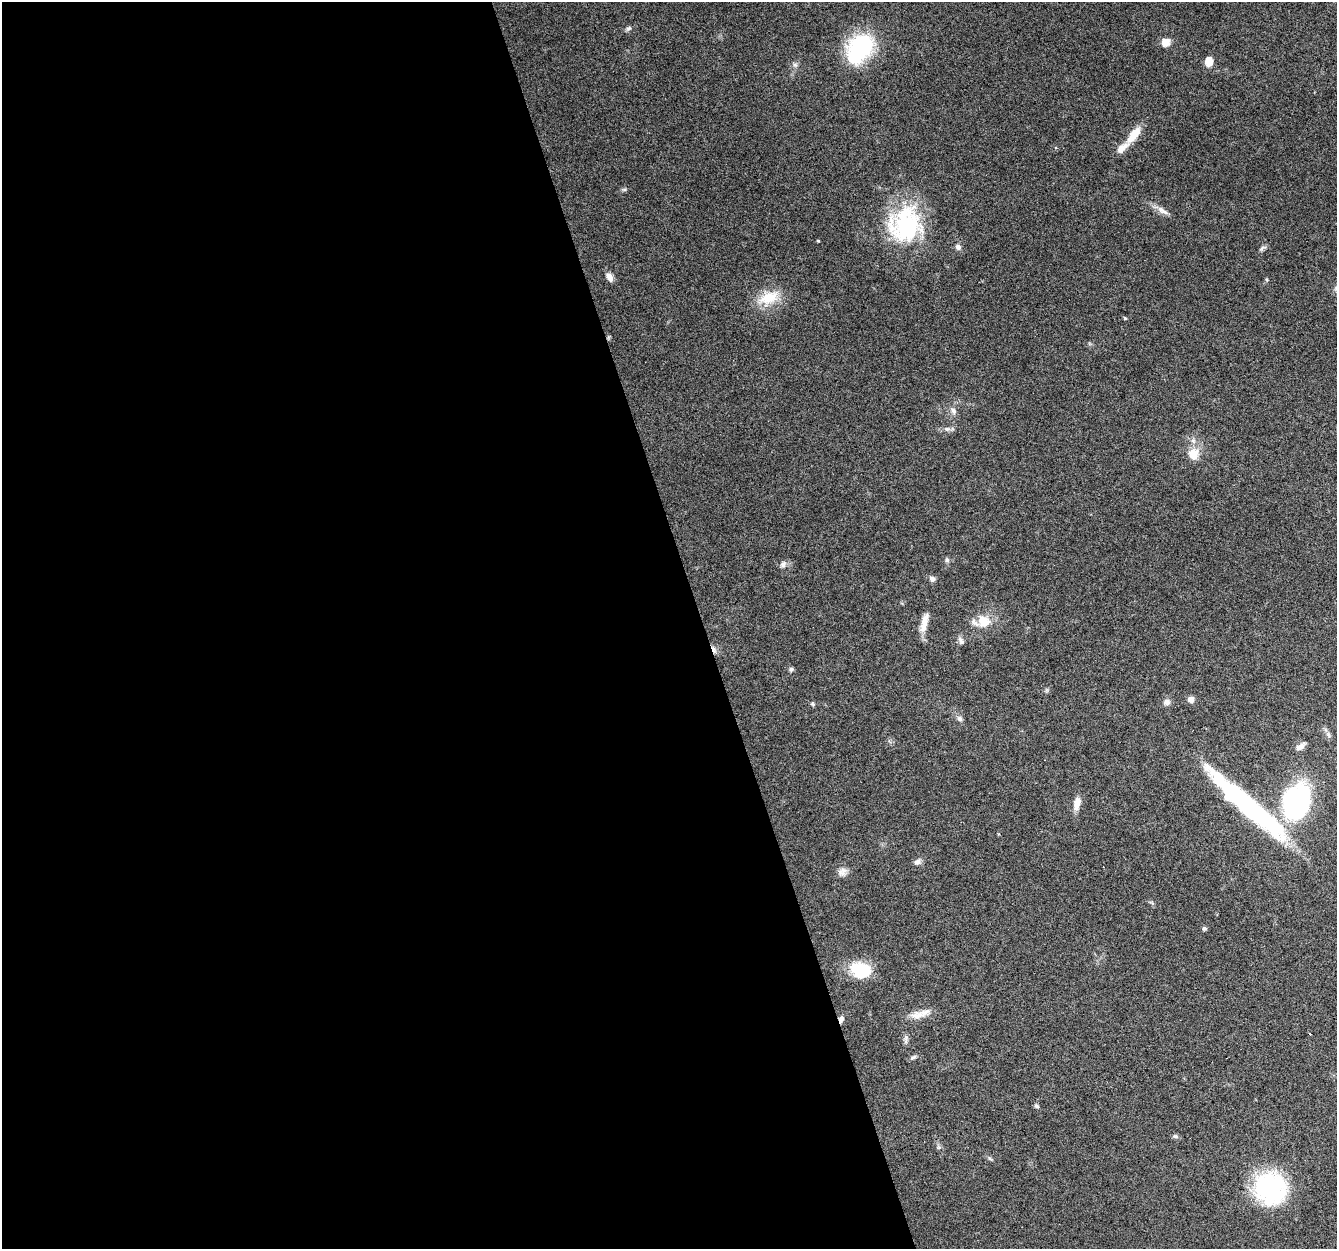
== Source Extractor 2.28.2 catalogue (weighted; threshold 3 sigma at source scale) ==
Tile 9 of 4 x 4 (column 1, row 3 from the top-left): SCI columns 1-1335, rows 1306-2552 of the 5340 x 5160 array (HDU 1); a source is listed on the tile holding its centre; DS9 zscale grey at full resolution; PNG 1339 x 1251 px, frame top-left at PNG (2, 2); no overlay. Shown black and unused: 53% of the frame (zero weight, under 4 of 8 exposures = <1% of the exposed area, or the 3 px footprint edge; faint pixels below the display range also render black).
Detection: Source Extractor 2.28.2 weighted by HDU 2 'WHT'; one run over the whole footprint, this tile lists its part. Background 0.0853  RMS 0.0039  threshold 0.0161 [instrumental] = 3 sigma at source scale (4.09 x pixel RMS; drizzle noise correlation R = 1.36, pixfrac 0.8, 0.0396/0.0396 arcsec/px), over >= 5 px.
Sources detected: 54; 3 inside a brighter object's white glare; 2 cosmic-ray / hot-pixel residue — not listed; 2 inside a brighter listed object's ellipse — not listed separately; the other 47 listed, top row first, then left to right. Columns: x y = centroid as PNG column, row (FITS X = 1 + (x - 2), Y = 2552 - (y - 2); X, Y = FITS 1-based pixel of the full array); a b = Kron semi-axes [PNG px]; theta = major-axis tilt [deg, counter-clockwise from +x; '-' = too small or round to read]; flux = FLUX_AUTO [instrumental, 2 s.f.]
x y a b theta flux
628 28 8 5 46 0.79
1166 42 9 8 - 4
860 48 27 19 53 48
1209 61 9 7 -85 4.6
795 65 6 6 - 1
1134 134 22 9 53 6.7
624 189 7 4 1 0.6
1162 211 20 7 -32 2.6
906 225 43 38 64 42
818 241 5 3 - 0.3
958 247 8 6 -67 1.5
1262 248 12 4 33 0.92
609 277 10 6 -64 2.6
769 298 31 17 23 10
1125 318 5 4 - 0.41
953 411 11 7 -61 1.6
947 429 9 6 -9 1.3
1193 454 17 16 - 5.8
947 560 7 6 - 0.85
783 564 10 8 56 1.5
932 579 7 6 - 1.5
984 622 19 17 -48 7.1
924 623 26 7 76 4.4
961 641 11 6 -55 1.2
791 669 6 5 - 0.7
1191 699 6 6 - 2.5
1167 702 9 8 - 1.6
813 704 5 5 - 0.54
960 719 8 7 - 1.2
1328 735 9 5 -70 1
1301 746 16 7 38 2
1295 800 37 33 80 48
1077 803 15 8 77 3.7
1247 805 94 17 -41 72
917 862 10 7 18 1.5
843 872 13 10 58 2.4
1204 928 5 5 - 0.74
861 970 25 17 -17 15
919 1015 24 11 9 4.6
841 1019 10 6 80 1.4
906 1039 13 5 84 1.2
913 1057 9 5 25 0.88
1036 1106 6 5 - 0.71
1175 1136 9 5 -10 0.78
939 1147 6 5 - 0.74
990 1158 8 4 -27 0.65
1270 1188 30 29 - 52
Overlapping masked pixels (flux is a lower limit): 1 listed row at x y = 841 1019